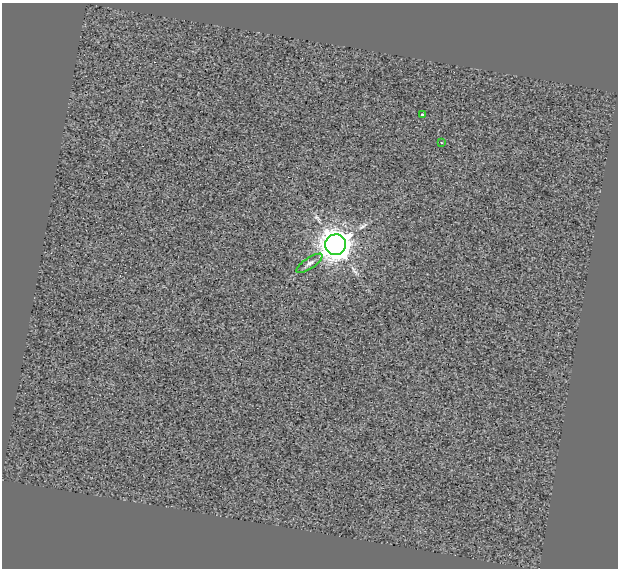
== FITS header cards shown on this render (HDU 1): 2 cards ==
NAXIS1  =                  616
NAXIS2  =                  566

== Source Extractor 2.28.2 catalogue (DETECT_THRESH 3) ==
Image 616 x 566 px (HDU 1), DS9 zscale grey, 1 PNG px = 1 image px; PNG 620 x 570 px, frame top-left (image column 1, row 566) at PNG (2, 3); each listed source drawn as its Kron ellipse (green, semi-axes under 4 px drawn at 4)
Background 0.22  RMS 7.6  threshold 22.8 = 3 sigma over >= 5 px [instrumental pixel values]
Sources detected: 4; all 4 listed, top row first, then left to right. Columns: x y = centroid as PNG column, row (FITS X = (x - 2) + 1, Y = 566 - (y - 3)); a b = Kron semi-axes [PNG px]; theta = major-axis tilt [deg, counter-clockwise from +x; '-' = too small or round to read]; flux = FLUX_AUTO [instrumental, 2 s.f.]
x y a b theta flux
422 114 3 3 - 920
441 143 3 2 - 470
336 245 10 10 - 920000
309 263 15 5 34 2000